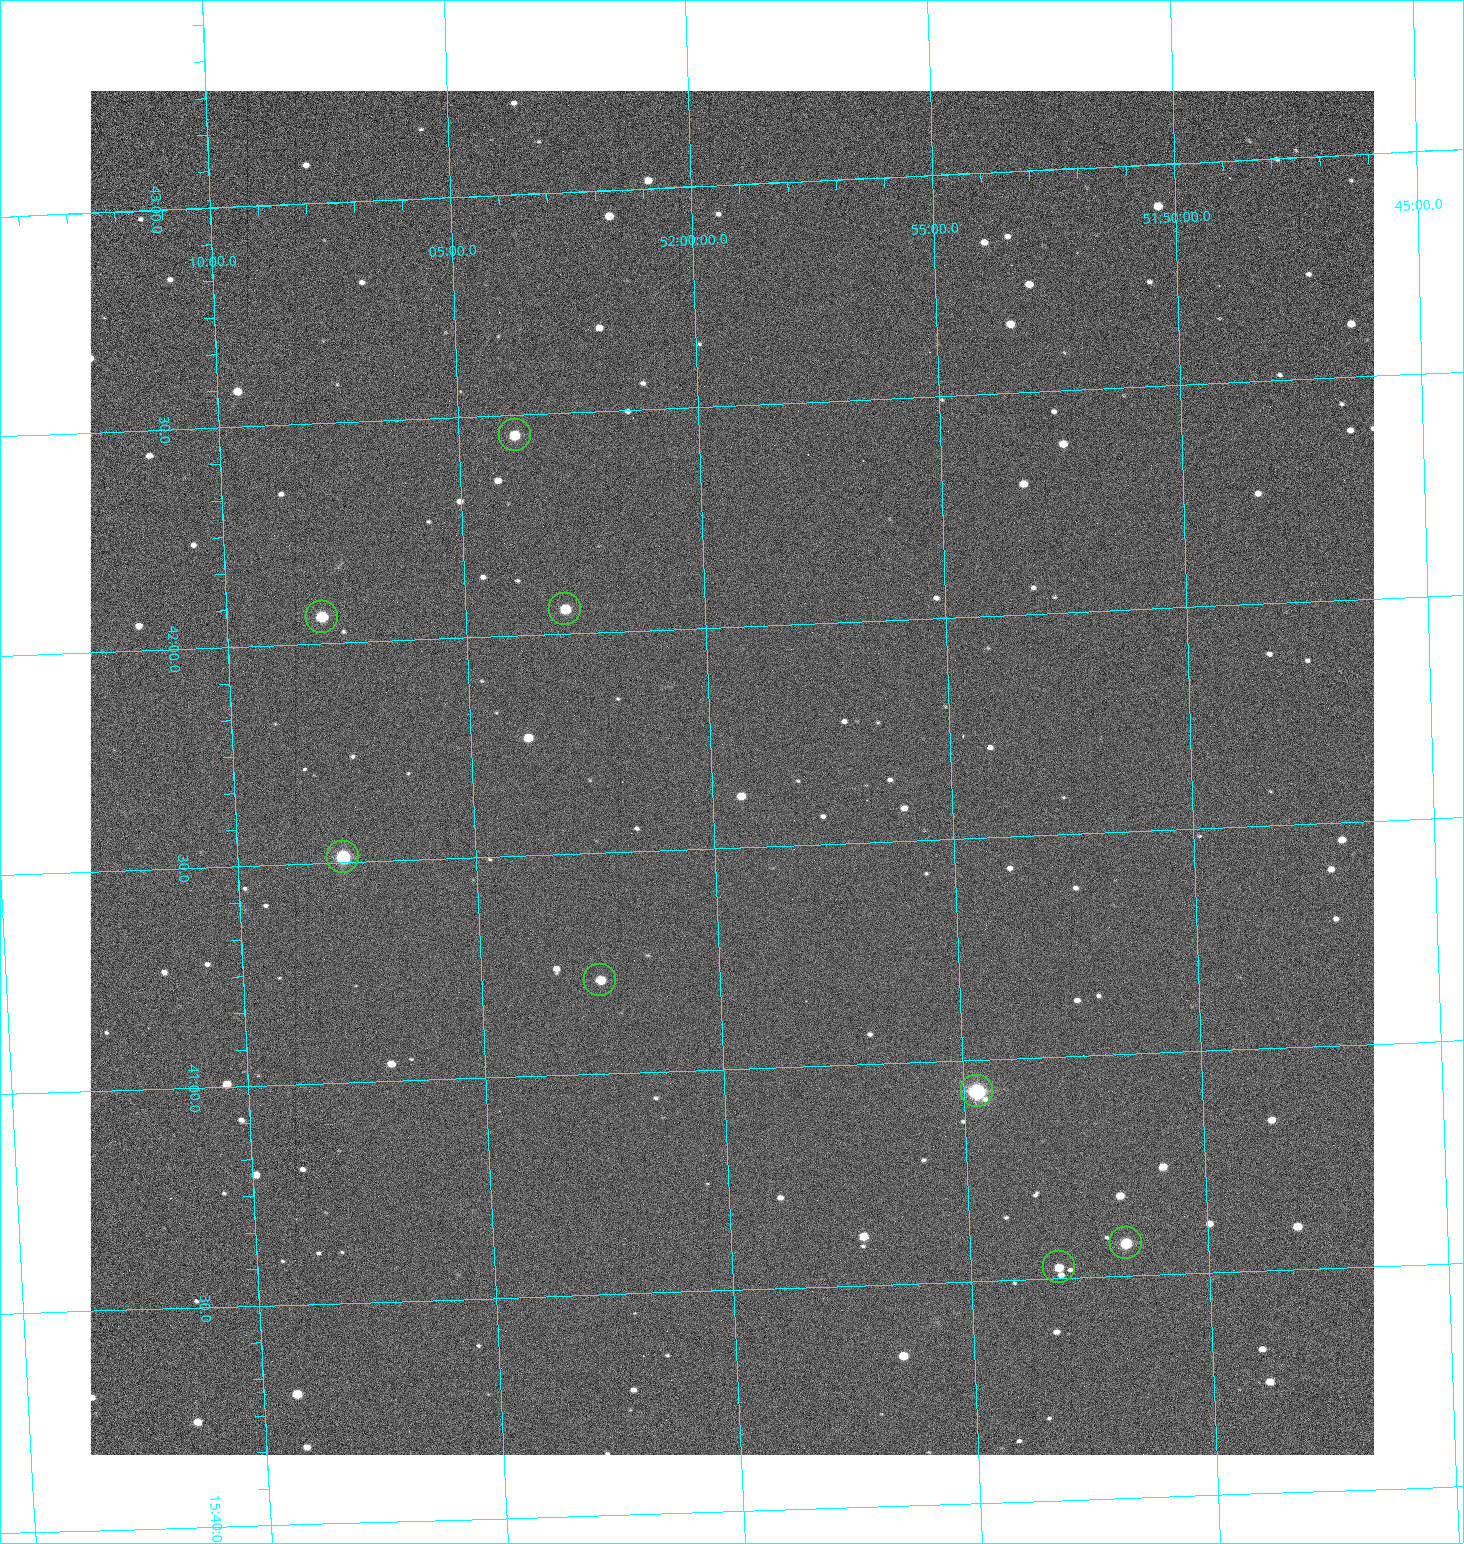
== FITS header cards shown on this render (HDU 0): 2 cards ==
NAXIS1  =                 1284 /fastest changing axis
NAXIS2  =                 1364 /next to fastest changing axis

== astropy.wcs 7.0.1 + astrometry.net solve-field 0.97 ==
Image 1284 x 1364 px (HDU 0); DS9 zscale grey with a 90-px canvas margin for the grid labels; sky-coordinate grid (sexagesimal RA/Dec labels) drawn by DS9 from the SOLVED WCS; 8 Tycho-2 reference stars matched to detected sources circled (green)
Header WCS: RA---TAN/DEC--TAN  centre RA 15:41:40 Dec +52:00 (235.42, +51.99 deg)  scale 1.26 arcsec/px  FOV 26.9' x 28.5'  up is +92 deg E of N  parity flipped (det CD > 0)
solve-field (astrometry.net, Tycho-2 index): VERIFIED the header's WCS against the Tycho-2 star catalogue (8 matches, 0 conflicts) and refined it, rather than solving blind
Solved WCS: RA---TAN-SIP/DEC--TAN-SIP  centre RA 15:41:40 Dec +52:00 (235.42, +51.99 deg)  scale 1.25 arcsec/px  FOV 26.8' x 28.5'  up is +92 deg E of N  parity flipped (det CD > 0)
The solver's refit moves the header's centre by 0.83 arcsec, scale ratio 0.9979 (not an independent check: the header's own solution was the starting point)
Tycho-2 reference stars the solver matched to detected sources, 8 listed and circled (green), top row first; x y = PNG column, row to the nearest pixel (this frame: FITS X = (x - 90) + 1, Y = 1364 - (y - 91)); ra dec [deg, ICRS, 3 dp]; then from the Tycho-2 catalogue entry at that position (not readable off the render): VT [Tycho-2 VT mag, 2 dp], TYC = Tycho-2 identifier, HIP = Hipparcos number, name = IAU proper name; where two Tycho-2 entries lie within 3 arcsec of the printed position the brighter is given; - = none
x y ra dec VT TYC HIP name
515 435 235.614 +52.064 11.61 3489-1132-1 - -
565 609 235.514 +52.049 11.19 3489-1407-1 - -
322 617 235.515 +52.133 11.12 3489-1380-1 - -
343 857 235.378 +52.130 9.31 3489-1322-1 76850 -
600 980 235.303 +52.042 11.52 3489-958-1 - -
977 1091 235.232 +51.912 9.59 3489-824-1 - -
1126 1243 235.143 +51.862 10.97 3489-1016-1 - -
1059 1267 235.131 +51.886 12.29 3489-908-1 - -